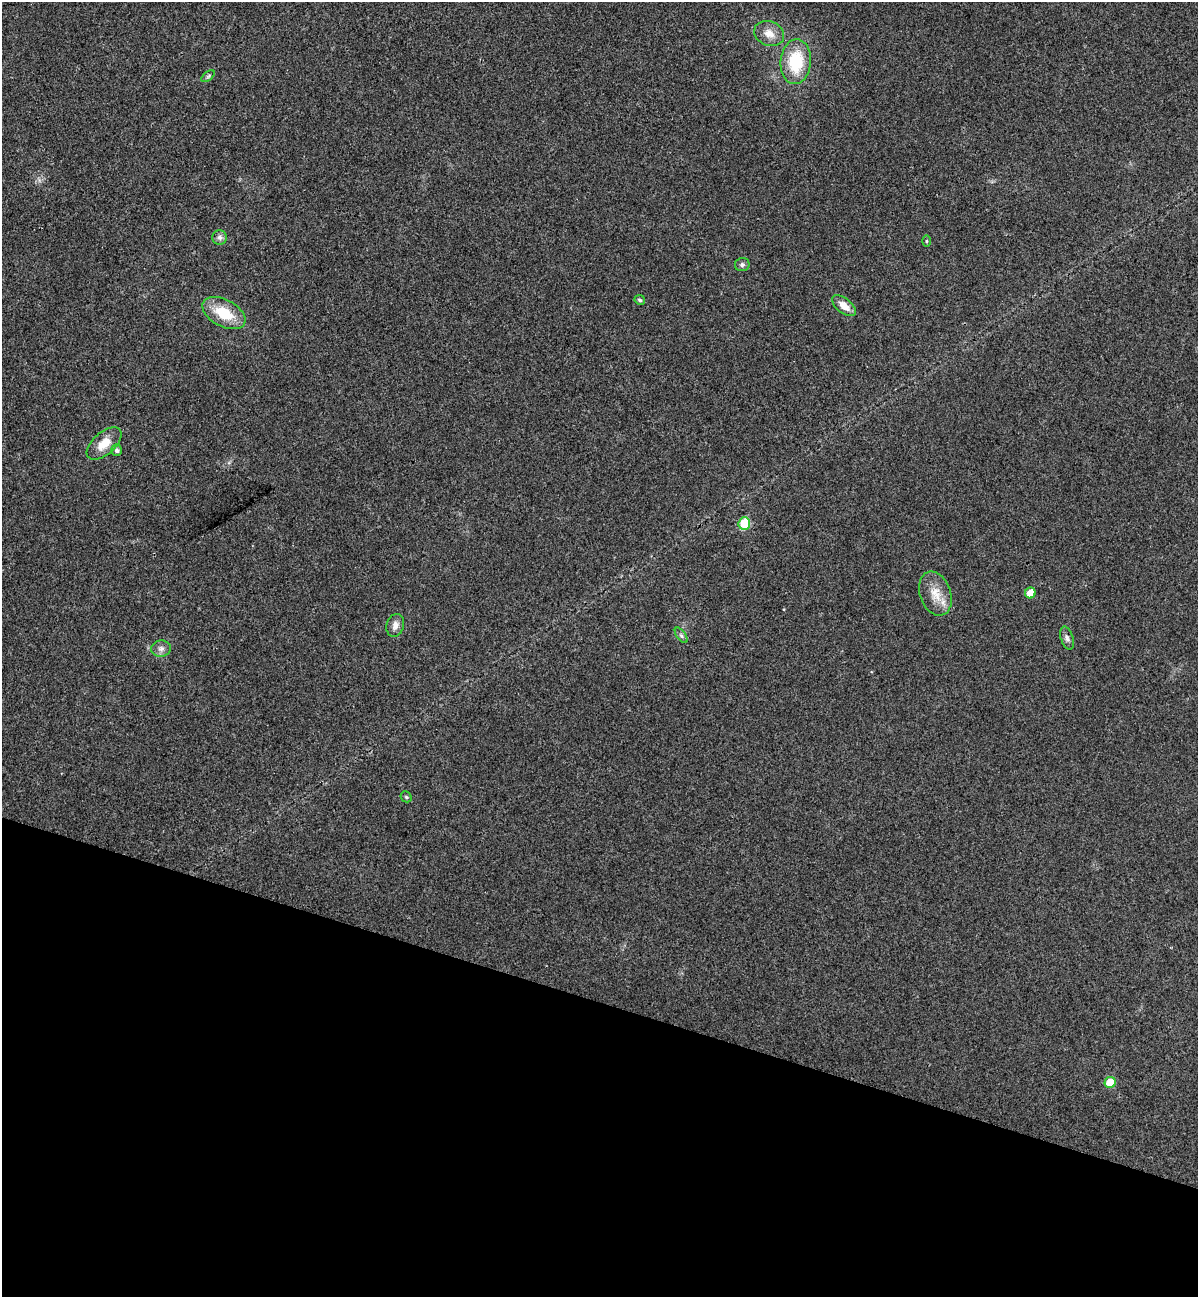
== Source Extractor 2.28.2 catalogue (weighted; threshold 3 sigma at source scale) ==
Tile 15 of 4 x 4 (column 3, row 4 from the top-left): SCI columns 2575-3770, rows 23-1317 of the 5273 x 5220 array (HDU 1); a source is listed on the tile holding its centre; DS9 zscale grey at full resolution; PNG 1200 x 1299 px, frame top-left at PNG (2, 2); each listed source drawn as its Kron ellipse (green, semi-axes under 4 px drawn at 4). Shown black and unused: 23% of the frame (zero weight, under 3 of 4 exposures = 6% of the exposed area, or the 3 px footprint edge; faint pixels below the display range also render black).
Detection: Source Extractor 2.28.2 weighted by HDU 2 'WHT'; one run over the whole footprint, this tile lists its part. Background 0.0825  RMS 0.0079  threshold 0.0356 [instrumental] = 3 sigma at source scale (4.5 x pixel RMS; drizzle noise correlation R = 1.50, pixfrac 1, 0.05/0.05 arcsec/px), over >= 5 px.
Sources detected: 20; all 20 listed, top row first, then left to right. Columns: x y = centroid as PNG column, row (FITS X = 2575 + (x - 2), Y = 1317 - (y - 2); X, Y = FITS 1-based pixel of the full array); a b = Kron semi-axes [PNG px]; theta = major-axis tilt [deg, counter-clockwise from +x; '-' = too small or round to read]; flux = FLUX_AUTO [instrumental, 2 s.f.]
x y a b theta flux
769 34 15 12 -24 9
796 62 22 15 85 36
208 76 8 4 37 1.4
219 237 7 7 - 2.8
927 241 6 4 89 0.94
742 265 7 6 - 2
640 300 5 5 - 1.7
844 306 14 7 -38 8.1
224 313 23 13 -28 25
104 443 21 11 41 13
117 450 6 5 - 2.1
744 523 6 6 - 27
1030 593 5 5 - 10
935 594 23 15 -70 14
395 625 11 8 75 4.6
681 635 9 4 -54 2
1067 638 12 6 -72 2.7
161 649 10 8 1 3.6
406 797 6 5 - 1.2
1110 1082 5 5 - 16